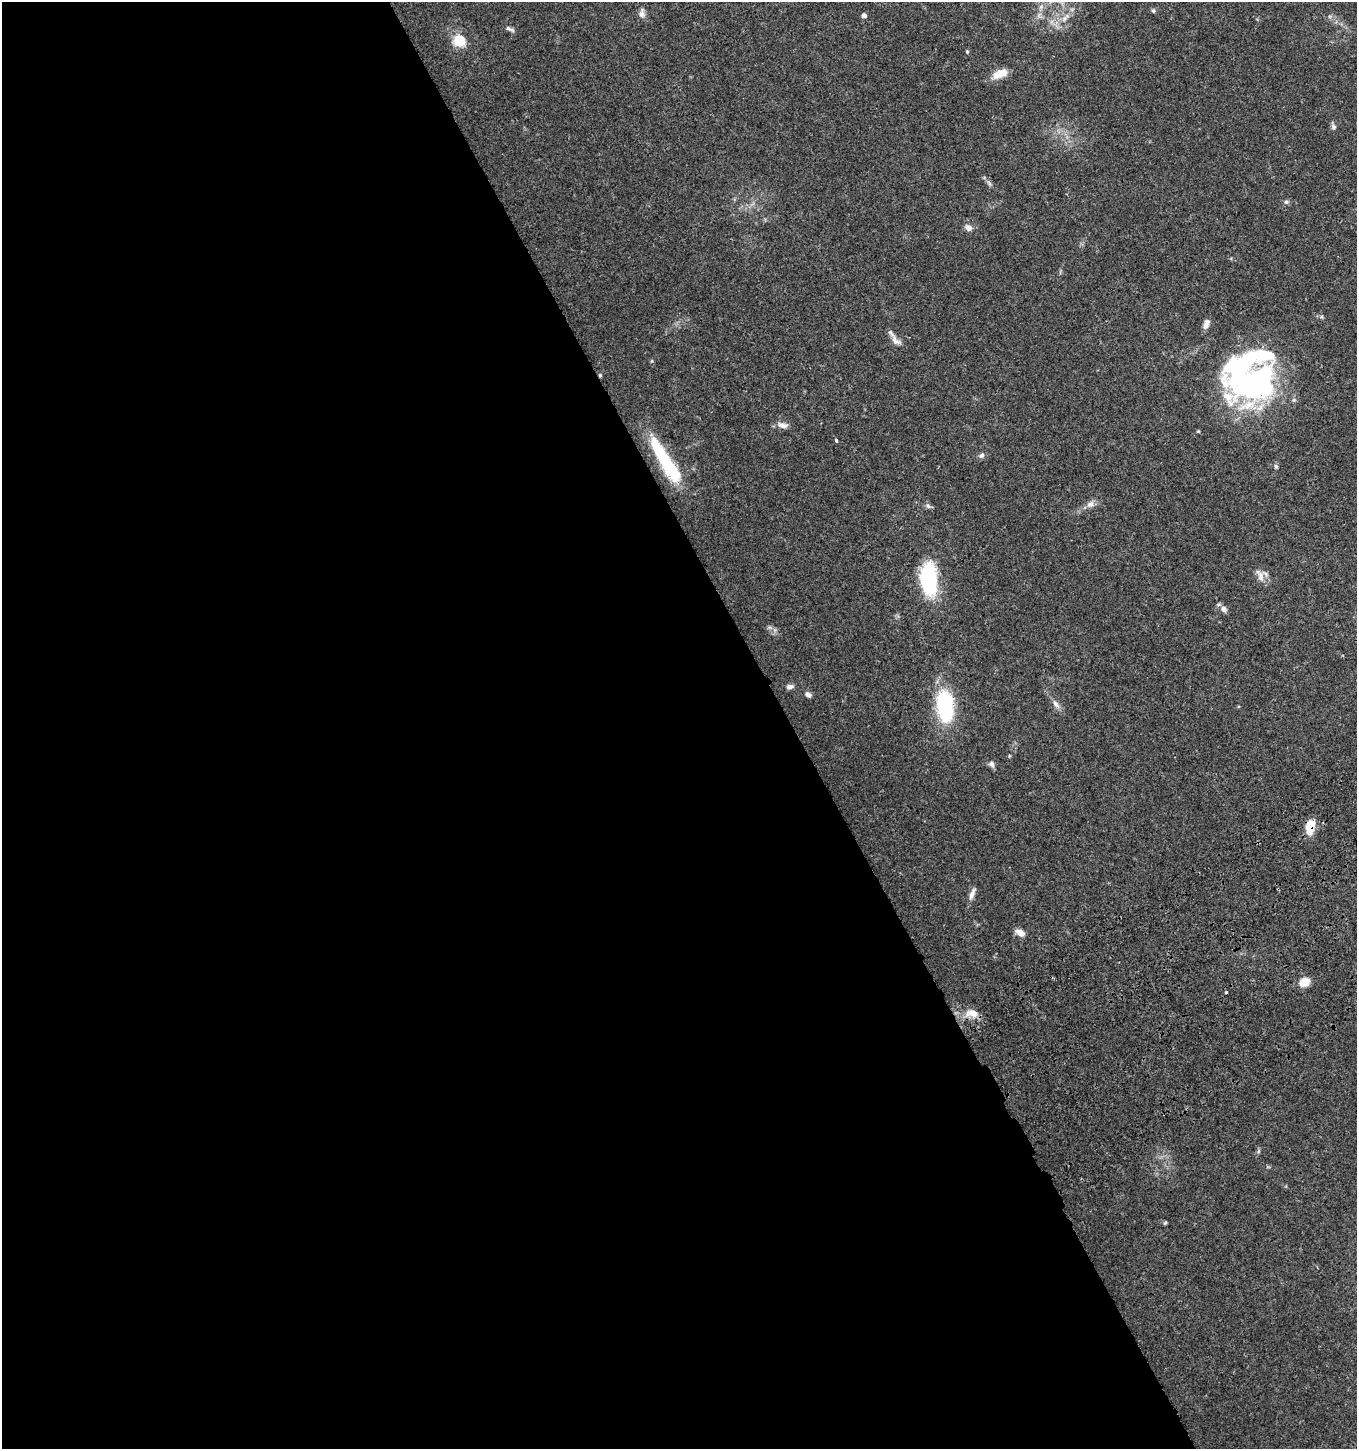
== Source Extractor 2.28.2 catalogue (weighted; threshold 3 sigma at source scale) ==
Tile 9 of 4 x 4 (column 1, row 3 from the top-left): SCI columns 178-1532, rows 1557-3003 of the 5835 x 6003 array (HDU 1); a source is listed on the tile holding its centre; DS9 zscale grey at full resolution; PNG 1359 x 1451 px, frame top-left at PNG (2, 2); no overlay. Shown black and unused: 58% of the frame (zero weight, under 3 of 4 exposures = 6% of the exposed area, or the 3 px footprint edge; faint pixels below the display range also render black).
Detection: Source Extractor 2.28.2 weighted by HDU 2 'WHT'; one run over the whole footprint, this tile lists its part. Background 0.0349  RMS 0.0033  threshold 0.0149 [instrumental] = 3 sigma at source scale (4.5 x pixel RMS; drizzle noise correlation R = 1.50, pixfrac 1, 0.0396/0.0396 arcsec/px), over >= 5 px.
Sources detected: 45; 2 inside a brighter object's white glare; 1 cosmic-ray / hot-pixel residue — not listed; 2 inside a brighter listed object's ellipse — not listed separately; the other 40 listed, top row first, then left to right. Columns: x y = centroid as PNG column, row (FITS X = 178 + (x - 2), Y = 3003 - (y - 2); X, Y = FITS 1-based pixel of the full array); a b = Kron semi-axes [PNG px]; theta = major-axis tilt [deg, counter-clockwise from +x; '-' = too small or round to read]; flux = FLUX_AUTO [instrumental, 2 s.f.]
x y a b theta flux
1041 7 8 5 45 0.99
1153 10 6 4 -74 0.56
642 13 14 8 84 1.7
1039 15 9 4 53 1
864 16 5 4 - 1.5
1065 17 19 6 44 3.1
508 29 11 5 -28 0.99
460 41 13 12 - 7.8
967 52 5 4 - 0.42
1000 73 18 9 22 5.2
1333 126 9 6 -63 0.93
989 183 8 4 -46 0.75
1286 202 7 6 - 0.71
968 228 10 7 -35 1.7
896 341 17 8 -43 2
1247 362 93 58 55 70
600 375 5 4 - 0.48
1294 400 6 4 -18 0.54
783 425 15 7 -8 2.1
836 440 3 3 - 0.7
981 455 8 6 33 1
666 463 59 12 -58 27
1276 466 7 4 -63 0.58
1090 504 11 9 22 1.9
928 506 9 6 -30 0.93
1260 575 20 9 -68 2.7
929 579 36 17 -85 28
1224 609 8 7 - 1.7
770 628 8 4 -1 0.69
790 686 10 6 3 1.2
808 695 8 6 -31 1.2
1056 704 14 6 -53 1.8
945 705 41 19 -83 25
992 764 9 7 -62 1.1
1310 827 13 7 84 8.5
972 894 18 6 68 1.8
1020 933 10 6 -31 3.1
1304 982 11 8 21 5.2
972 1013 17 11 -8 4.2
1165 1223 5 4 - 0.45
Overlapping masked pixels (flux is a lower limit): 3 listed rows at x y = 600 375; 666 463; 1310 827
Isophote crosses this tile's border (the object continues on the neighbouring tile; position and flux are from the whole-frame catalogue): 1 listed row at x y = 1065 17